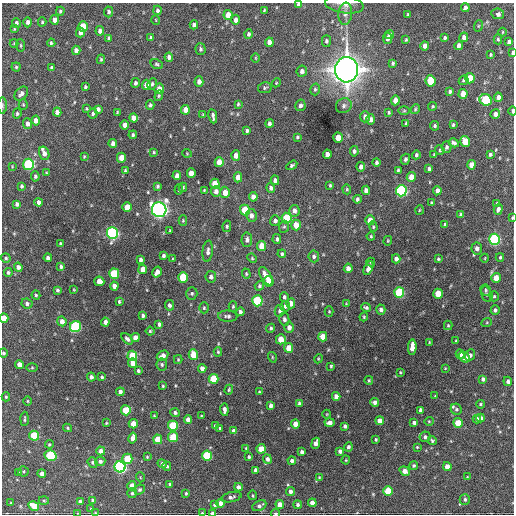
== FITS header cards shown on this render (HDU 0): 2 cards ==
NAXIS1  =                  512 / Axis length
NAXIS2  =                  512 / Axis length

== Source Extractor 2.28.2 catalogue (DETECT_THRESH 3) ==
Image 512 x 512 px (HDU 0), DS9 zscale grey, 1 PNG px = 1 image px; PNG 516 x 516 px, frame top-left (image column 1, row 512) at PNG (2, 3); each listed source drawn as its Kron ellipse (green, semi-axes under 4 px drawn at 4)
Background 1370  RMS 39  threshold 116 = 3 sigma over >= 5 px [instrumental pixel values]
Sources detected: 399; all 399 listed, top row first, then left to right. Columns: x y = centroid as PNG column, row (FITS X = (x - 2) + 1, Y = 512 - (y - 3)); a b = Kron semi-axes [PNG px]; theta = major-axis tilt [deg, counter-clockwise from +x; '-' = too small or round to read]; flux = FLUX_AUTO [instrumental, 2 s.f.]
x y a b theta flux
344 4 19 9 -8 2.0e+04
299 5 4 4 - 1.3e+04
465 8 4 3 - 6.9e+03
157 10 4 4 - 6.1e+03
264 10 3 2 - 2.5e+03
60 11 4 3 - 3.7e+03
109 12 5 4 - 6.2e+03
345 14 11 7 83 1.3e+04
498 14 6 5 - 1.0e+04
228 15 5 4 - 3.3e+04
407 15 4 2 - 2.7e+03
54 20 5 4 - 1.7e+04
156 20 5 3 - 1.9e+03
236 20 5 4 - 1.0e+04
28 22 5 4 - 8.8e+03
42 22 4 4 - 3.4e+03
16 23 5 4 - 6.7e+03
194 25 4 4 - 9.5e+03
83 26 5 4 - 5.8e+04
478 26 6 3 71 2.7e+03
14 29 3 3 - 2.6e+03
100 31 5 4 - 1.1e+04
80 32 5 4 - 1.4e+04
502 32 4 3 - 2.0e+03
248 34 5 4 - 5.4e+03
389 35 5 4 - 9.0e+03
464 37 5 4 - 1.1e+04
109 38 4 3 - 4.2e+03
151 38 4 4 - 3.6e+03
388 38 6 4 79 9.2e+03
444 38 3 3 - 4.0e+03
498 39 5 4 - 3.4e+03
406 40 4 3 - 2.5e+03
326 41 5 4 - 4.9e+03
269 42 4 4 - 1.4e+04
509 42 4 4 - 8.6e+03
14 43 4 4 - 2.4e+03
51 43 4 3 - 3.9e+03
21 45 6 3 -82 2.8e+03
459 45 4 4 - 1.1e+04
425 46 4 4 - 1.3e+04
201 49 6 5 - 5.4e+03
76 50 4 4 - 1.2e+04
512 53 4 2 - 3.8e+03
491 55 3 3 - 2.9e+03
169 57 4 4 - 8.9e+03
256 58 4 3 - 2.1e+03
101 59 5 3 - 3.2e+03
393 63 4 3 - 3.9e+03
157 64 6 4 -22 4.1e+03
16 67 4 4 - 3.5e+03
51 68 4 4 - 5.2e+03
347 70 12 11 - 3.1e+06
302 71 6 5 - 9.4e+03
470 78 5 4 - 4.9e+04
464 80 5 4 - 4.4e+03
430 81 6 5 - 6.5e+04
199 82 5 4 - 1.2e+04
135 83 5 4 - 6.5e+03
276 83 5 3 - 2.3e+03
152 84 6 5 - 4.8e+03
146 85 5 4 - 2.0e+04
85 87 4 3 - 4.2e+03
265 88 7 5 9 4.3e+03
159 89 5 5 - 2.0e+04
315 89 6 4 75 4.1e+03
450 92 4 3 - 4.4e+03
21 94 8 5 47 9.4e+03
463 94 5 4 - 2.9e+04
159 96 5 4 - 3.4e+03
498 97 4 4 - 1.2e+04
395 100 5 4 - 2.0e+04
486 100 6 5 - 1.8e+05
23 104 5 4 - 2.7e+03
238 104 3 3 - 2.9e+03
3 105 8 4 90 3.9e+03
150 105 5 4 - 4.7e+03
300 105 6 5 - 6.5e+03
344 106 8 7 - 7.6e+03
433 106 4 4 - 2.8e+03
86 109 4 3 - 2.4e+03
98 109 4 4 - 8.1e+03
415 109 5 4 - 3.4e+03
185 110 5 4 - 2.3e+04
404 111 6 4 1 2.7e+03
512 111 4 2 - 8.7e+03
57 112 4 4 - 1.3e+04
117 112 3 2 - 2.3e+03
389 112 3 2 - 3.0e+03
17 113 5 4 - 4.0e+03
93 114 5 4 - 4.6e+03
495 114 5 5 - 1.1e+04
203 115 4 3 - 3.0e+03
213 116 7 3 -81 7.0e+03
365 117 6 5 - 1.0e+04
133 118 5 4 - 1.8e+04
371 119 5 4 - 9.2e+03
36 121 5 4 - 1.7e+04
406 123 3 2 - 2.4e+03
27 124 5 4 - 1.0e+04
269 124 4 3 - 6.6e+03
125 125 4 4 - 1.6e+04
453 125 4 3 - 3.6e+03
435 126 5 4 - 4.7e+03
247 131 4 3 - 4.1e+03
133 135 4 3 - 4.1e+03
297 137 4 3 - 3.8e+03
338 138 5 4 - 3.2e+04
465 141 5 4 - 5.5e+04
113 143 4 4 - 1.0e+04
454 143 5 3 - 6.1e+03
446 147 6 5 - 5.9e+03
440 150 5 4 - 2.9e+03
354 151 5 4 - 6.3e+03
154 152 3 3 - 2.6e+03
44 153 7 5 -74 1.7e+04
187 153 5 3 - 1.8e+03
327 154 4 4 - 1.2e+04
434 154 3 2 - 2.0e+03
490 154 4 3 - 4.4e+03
416 155 4 3 - 4.2e+03
236 156 5 4 - 1.9e+04
84 157 4 3 - 2.5e+03
121 158 5 4 - 2.9e+04
405 159 5 4 - 6.2e+03
219 162 5 4 - 3.6e+04
377 162 4 3 - 5.6e+03
28 164 5 5 - 2.9e+05
292 165 6 4 33 4.4e+03
471 165 5 4 - 2.5e+04
12 166 4 2 - 1.6e+03
361 167 4 4 - 1.0e+04
429 169 4 3 - 5.7e+03
125 170 3 3 - 3.0e+03
398 170 4 3 - 3.5e+03
46 173 4 3 - 2.7e+03
191 173 5 4 - 2.3e+04
35 176 5 4 - 4.4e+03
177 176 4 4 - 1.2e+04
238 177 5 4 - 2.0e+04
411 177 5 4 - 3.1e+04
275 180 5 4 - 9.9e+03
215 184 5 4 - 4.2e+04
330 185 3 3 - 3.6e+03
22 186 4 3 - 4.6e+03
158 186 4 3 - 4.3e+03
183 187 4 3 - 3.7e+03
271 188 4 4 - 7.2e+03
347 189 5 4 - 3.1e+03
179 190 5 3 - 2.9e+03
204 190 4 3 - 2.4e+03
366 190 4 4 - 1.2e+04
216 191 5 5 - 1.1e+04
401 191 6 5 - 4.3e+05
437 191 4 4 - 1.1e+04
225 192 5 5 - 2.4e+04
253 197 5 4 - 1.4e+04
357 199 4 3 - 6.0e+03
39 202 4 4 - 8.1e+03
431 203 3 3 - 3.0e+03
17 204 4 3 - 7.1e+03
497 204 4 3 - 4.8e+03
127 207 5 4 - 3.7e+04
498 209 5 4 - 9.4e+03
159 210 7 7 - 1.2e+06
245 210 5 5 - 7.9e+04
419 210 5 3 - 2.2e+03
294 211 6 5 - 1.2e+04
251 215 6 5 - 1.2e+04
461 215 3 3 - 4.6e+03
287 218 5 5 - 1.0e+05
512 218 3 2 - 2.4e+03
183 220 5 4 - 2.8e+03
370 220 5 4 - 3.2e+04
275 221 5 5 - 7.8e+03
296 225 5 5 - 3.4e+04
445 225 4 3 - 6.4e+03
227 226 6 4 79 3.5e+03
284 227 6 5 - 3.8e+03
373 227 5 4 - 3.3e+03
170 231 3 2 - 2.4e+03
112 233 6 5 - 5.8e+05
371 236 4 3 - 2.7e+03
277 239 5 4 - 5.5e+03
494 239 5 5 - 3.9e+05
247 240 7 5 86 7.8e+03
388 241 5 3 - 2.4e+03
60 243 3 2 - 2.7e+03
262 246 5 4 - 4.4e+04
477 248 6 5 - 1.0e+04
208 251 11 5 83 8.2e+03
282 254 4 3 - 4.1e+03
163 256 4 3 - 5.5e+03
314 256 6 5 - 6.3e+03
500 257 4 3 - 3.6e+03
6 258 5 4 - 4.1e+03
48 258 4 4 - 7.7e+03
252 258 5 4 - 2.9e+03
485 258 4 3 - 1.8e+03
172 259 4 3 - 2.1e+03
396 259 4 4 - 1.1e+04
438 259 3 3 - 3.1e+03
141 260 4 4 - 7.4e+03
371 262 4 4 - 3.5e+03
18 267 4 4 - 1.1e+04
61 267 4 3 - 5.1e+03
348 268 5 4 - 1.4e+04
369 268 7 4 64 1.7e+04
143 269 5 4 - 2.5e+04
8 272 4 4 - 4.8e+03
157 272 6 4 58 1.3e+04
114 274 5 5 - 1.6e+05
246 274 5 4 - 3.2e+03
266 276 10 5 -61 2.6e+04
183 277 5 5 - 7.8e+04
211 277 5 5 - 9.3e+03
496 278 5 4 - 3.2e+04
99 281 5 4 - 2.4e+04
269 281 5 5 - 5.0e+04
114 286 4 4 - 1.5e+04
259 286 5 4 - 4.4e+03
57 290 4 3 - 5.1e+03
74 290 3 2 - 2.0e+03
485 290 6 5 - 4.2e+03
399 292 5 5 - 1.9e+05
192 294 6 5 - 4.9e+03
438 294 5 4 - 4.9e+04
487 294 8 5 -69 5.0e+03
36 295 4 4 - 3.6e+03
494 296 5 4 - 3.6e+03
284 297 5 4 - 5.2e+03
257 301 5 5 - 2.0e+05
119 302 3 3 - 4.0e+03
27 303 5 5 - 7.1e+03
291 303 5 4 - 2.0e+04
346 304 3 3 - 2.1e+03
169 305 5 4 - 7.5e+03
285 306 5 5 - 7.6e+03
233 307 5 4 - 3.3e+03
366 307 5 3 - 4.6e+03
204 308 5 4 - 3.6e+03
381 310 5 4 - 8.8e+03
495 310 5 4 - 6.8e+03
280 311 6 5 - 6.9e+03
329 311 5 4 - 2.9e+03
240 312 4 4 - 6.5e+03
143 316 4 3 - 5.4e+03
228 316 9 5 -4 6.8e+03
364 317 4 4 - 2.7e+03
4 318 5 4 - 3.3e+04
284 319 6 5 - 7.5e+03
62 321 5 4 - 1.4e+04
105 322 4 4 - 1.1e+04
487 322 5 3 - 2.5e+03
159 324 4 3 - 6.2e+03
448 325 4 4 - 2.9e+03
75 327 6 5 - 3.0e+05
289 327 5 5 - 1.3e+04
271 328 5 4 - 4.2e+03
150 331 4 4 - 3.3e+03
323 337 5 4 - 3.3e+04
135 338 4 4 - 2.0e+04
127 339 7 4 -43 6.6e+03
281 339 5 5 - 3.8e+04
456 341 3 3 - 2.4e+03
429 342 4 2 - 1.9e+03
412 347 8 4 87 2.6e+04
289 348 5 4 - 3.6e+04
218 352 4 4 - 3.0e+03
3 353 4 4 - 5.2e+03
460 354 5 4 - 1.6e+04
193 355 5 4 - 5.4e+04
470 355 6 5 - 8.1e+03
132 356 5 5 - 1.1e+05
163 356 6 4 32 1.4e+04
272 357 5 3 - 2.4e+03
464 357 6 4 -40 2.2e+04
318 359 4 3 - 2.5e+03
178 360 4 4 - 2.5e+03
132 363 4 4 - 1.9e+04
19 364 4 4 - 2.0e+04
162 364 6 5 - 5.1e+03
331 366 3 3 - 3.0e+03
32 368 5 3 - 2.6e+03
202 368 4 4 - 1.5e+04
445 368 3 3 - 2.0e+03
138 371 3 3 - 4.4e+03
400 372 3 2 - 2.4e+03
91 377 4 4 - 7.8e+03
102 377 4 3 - 4.5e+03
214 379 5 5 - 8.8e+04
483 379 4 4 - 8.6e+03
369 380 4 3 - 2.9e+03
508 381 5 3 - 6.5e+03
163 386 4 4 - 3.2e+03
229 390 5 3 - 2.8e+03
120 392 4 4 - 7.6e+03
259 392 3 2 - 2.6e+03
336 396 4 4 - 1.6e+04
435 396 3 3 - 1.9e+03
6 397 4 4 - 2.8e+03
28 401 4 3 - 2.5e+03
375 402 5 4 - 1.2e+04
299 403 3 3 - 4.7e+03
480 404 4 3 - 2.8e+03
271 405 4 4 - 9.6e+03
456 409 6 5 - 4.7e+03
126 410 5 5 - 7.4e+04
224 410 6 3 -84 8.9e+03
421 410 4 4 - 1.0e+04
175 413 5 4 - 5.2e+03
327 414 4 3 - 1.7e+03
154 416 3 3 - 2.6e+03
201 416 3 3 - 2.0e+03
481 418 4 4 - 9.9e+03
25 419 7 2 87 3.6e+03
477 419 4 3 - 7.0e+03
188 420 4 4 - 2.0e+04
380 421 4 4 - 1.9e+04
429 421 4 4 - 2.7e+03
329 422 5 4 - 1.2e+04
414 422 4 3 - 7.3e+03
106 423 3 3 - 2.5e+03
458 423 5 4 - 5.3e+04
133 424 4 4 - 3.1e+04
295 424 4 4 - 2.5e+04
173 426 5 5 - 1.4e+05
215 426 3 3 - 4.2e+03
345 426 4 3 - 6.2e+03
68 428 4 3 - 3.2e+03
220 428 3 2 - 3.0e+03
234 431 4 4 - 1.3e+04
34 436 5 5 - 1.2e+05
173 437 5 5 - 8.6e+04
425 437 5 5 - 6.2e+03
132 438 5 4 - 1.7e+04
158 439 5 4 - 5.2e+04
376 439 3 2 - 3.2e+03
432 441 4 3 - 3.6e+03
316 443 5 4 - 1.3e+04
49 444 4 3 - 3.2e+03
348 447 4 4 - 6.0e+03
417 447 3 3 - 2.2e+03
246 448 3 3 - 2.4e+03
261 449 4 4 - 3.9e+04
101 451 4 4 - 1.4e+04
340 451 4 3 - 8.1e+03
302 452 4 3 - 7.8e+03
207 455 5 5 - 1.4e+05
51 456 6 5 - 1.5e+05
147 457 4 3 - 2.7e+03
249 457 4 3 - 3.8e+03
127 459 5 5 - 8.2e+04
267 459 4 4 - 9.6e+03
346 460 4 4 - 2.3e+03
100 461 5 5 - 7.4e+03
292 461 4 4 - 1.0e+04
93 462 5 4 - 5.1e+03
162 464 5 4 - 8.1e+03
167 466 4 4 - 4.5e+03
414 466 4 4 - 4.7e+03
447 466 4 4 - 2.3e+04
120 467 5 5 - 5.5e+05
256 470 4 4 - 1.1e+04
24 471 5 5 - 4.3e+03
405 471 5 4 - 1.9e+04
19 473 4 4 - 2.2e+03
42 474 4 4 - 1.6e+04
140 477 5 3 - 2.1e+03
319 477 4 4 - 2.4e+03
467 477 4 3 - 2.0e+03
170 484 3 3 - 5.1e+03
132 486 4 4 - 2.2e+04
238 487 4 4 - 9.5e+03
139 490 5 4 - 4.2e+03
290 491 4 4 - 8.2e+03
388 491 5 4 - 7.6e+04
132 493 5 5 - 4.1e+03
186 493 3 3 - 2.9e+03
253 495 5 2 - 2.6e+03
231 497 10 5 13 6.8e+03
465 499 5 5 - 5.2e+03
44 500 5 3 - 2.7e+03
92 500 3 3 - 3.4e+03
80 502 4 3 - 7.2e+03
11 503 4 3 - 2.0e+03
220 503 4 4 - 1.6e+04
312 503 4 4 - 2.0e+04
215 504 4 4 - 9.5e+03
280 505 4 4 - 2.5e+04
298 505 4 4 - 5.9e+03
34 506 6 4 -29 4.5e+04
259 506 7 5 27 7.8e+03
91 509 4 3 - 2.1e+03
78 513 3 2 - 1.7e+03
96 513 3 2 - 2.6e+03
202 513 3 2 - 2.5e+03
213 513 4 3 - 9.1e+03
276 513 4 3 - 3.5e+03
At the frame edge (FLAGS 8, measured only in part): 13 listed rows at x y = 344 4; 299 5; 512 53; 3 105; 512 111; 512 218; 4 318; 3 353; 78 513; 96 513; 202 513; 213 513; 276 513